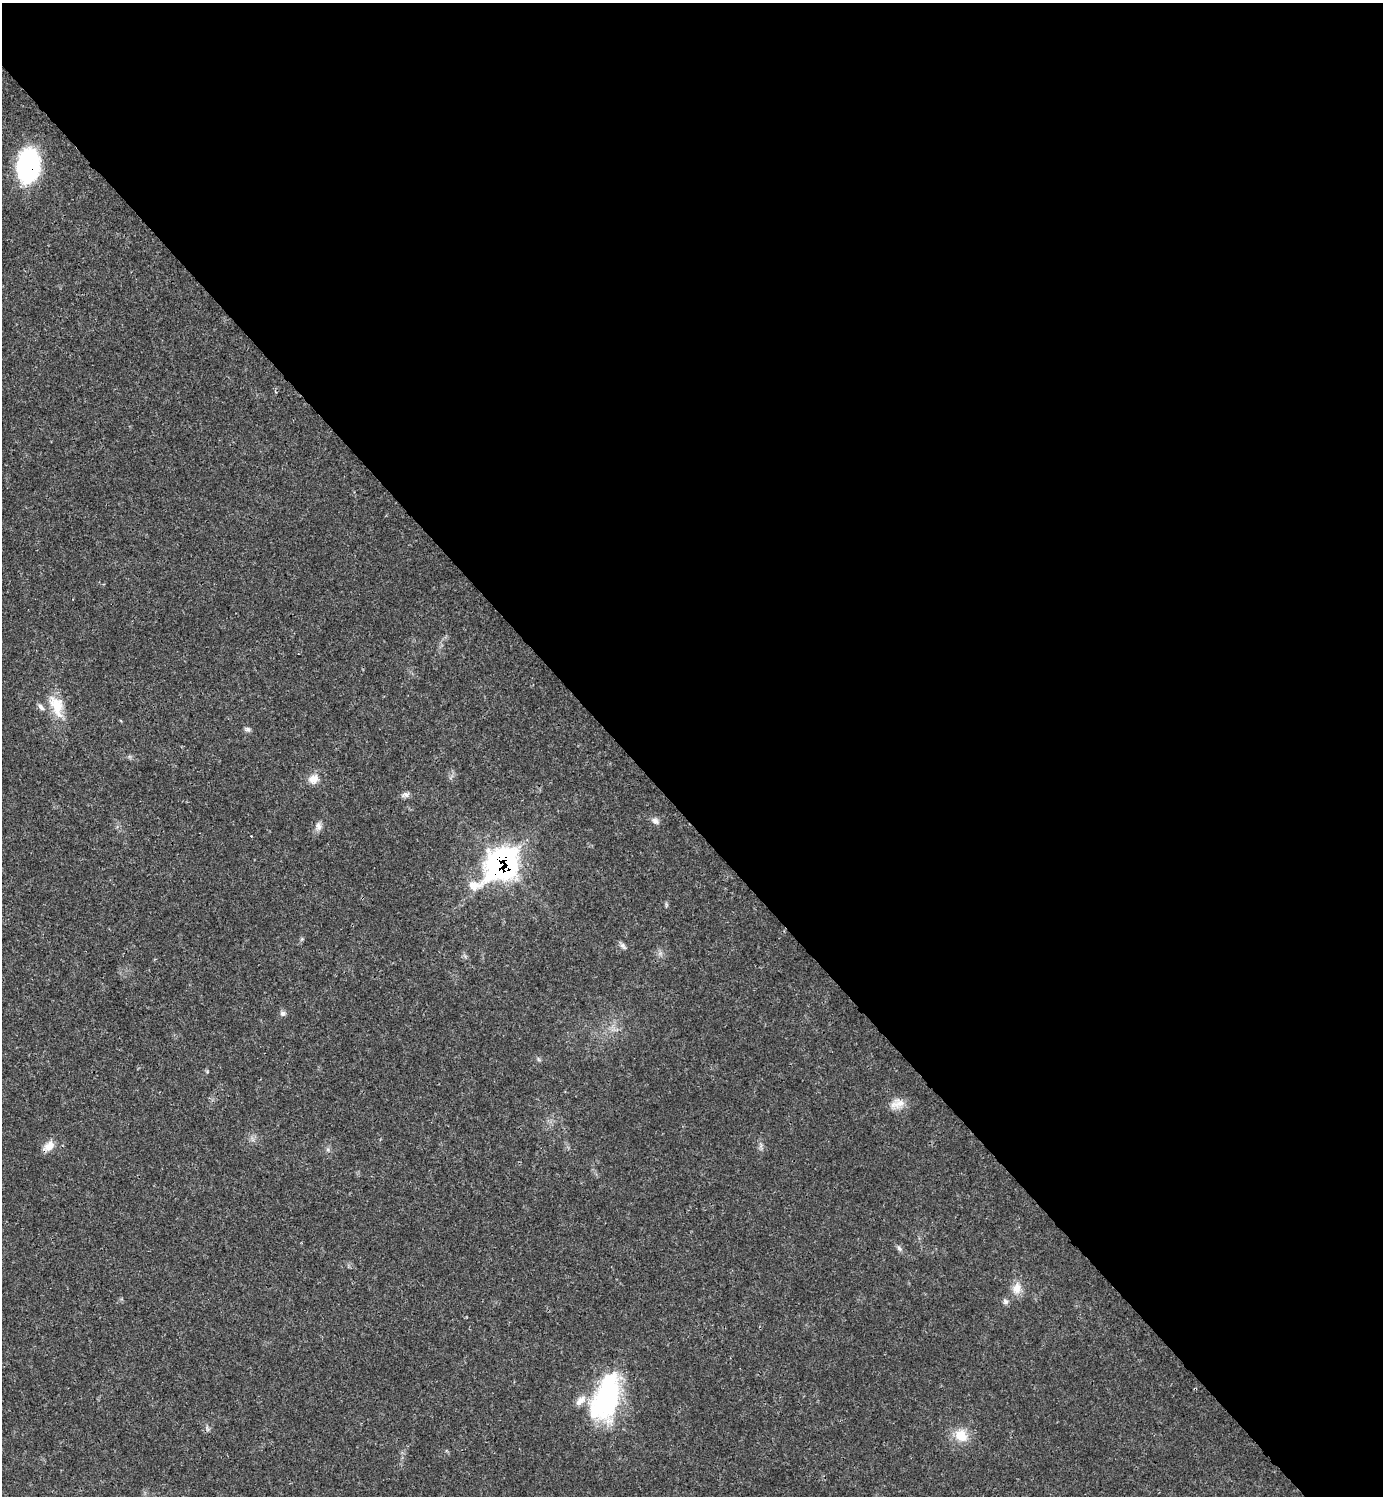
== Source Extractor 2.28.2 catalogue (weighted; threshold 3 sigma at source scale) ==
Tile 8 of 4 x 4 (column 4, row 2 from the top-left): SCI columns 4446-5826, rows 2993-4486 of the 5984 x 5985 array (HDU 1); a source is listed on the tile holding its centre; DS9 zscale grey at full resolution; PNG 1385 x 1498 px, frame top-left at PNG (2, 3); no overlay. Shown black and unused: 55% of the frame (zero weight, under 3 of 4 exposures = <1% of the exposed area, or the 3 px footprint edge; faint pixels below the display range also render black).
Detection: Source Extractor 2.28.2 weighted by HDU 2 'WHT'; one run over the whole footprint, this tile lists its part. Background 0.02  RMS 0.0022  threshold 0.01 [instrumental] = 3 sigma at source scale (4.5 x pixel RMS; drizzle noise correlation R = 1.50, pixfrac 1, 0.05/0.05 arcsec/px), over >= 5 px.
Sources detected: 20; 2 inside a brighter listed object's ellipse — not listed separately; the other 18 listed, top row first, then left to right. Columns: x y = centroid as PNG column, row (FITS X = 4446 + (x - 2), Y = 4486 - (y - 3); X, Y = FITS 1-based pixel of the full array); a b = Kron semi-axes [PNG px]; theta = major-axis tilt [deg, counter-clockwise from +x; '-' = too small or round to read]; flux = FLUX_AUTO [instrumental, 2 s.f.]
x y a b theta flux
28 165 29 19 84 32
57 706 32 16 -70 5.7
247 729 8 6 -14 0.53
313 779 14 10 40 2.1
406 795 11 6 6 0.78
655 821 11 7 -39 0.92
318 826 11 8 -69 1.1
251 836 2 2 - 0.13
502 864 21 14 38 110
622 945 9 6 -55 0.65
283 1013 7 6 - 0.67
897 1104 21 11 16 2.5
49 1146 17 10 37 2.2
899 1249 9 5 -46 0.61
1017 1288 17 12 79 2.4
1005 1301 8 7 - 0.62
606 1397 54 27 72 33
961 1435 18 14 -39 4.1
Overlapping masked pixels (flux is a lower limit): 2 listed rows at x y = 28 165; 502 864